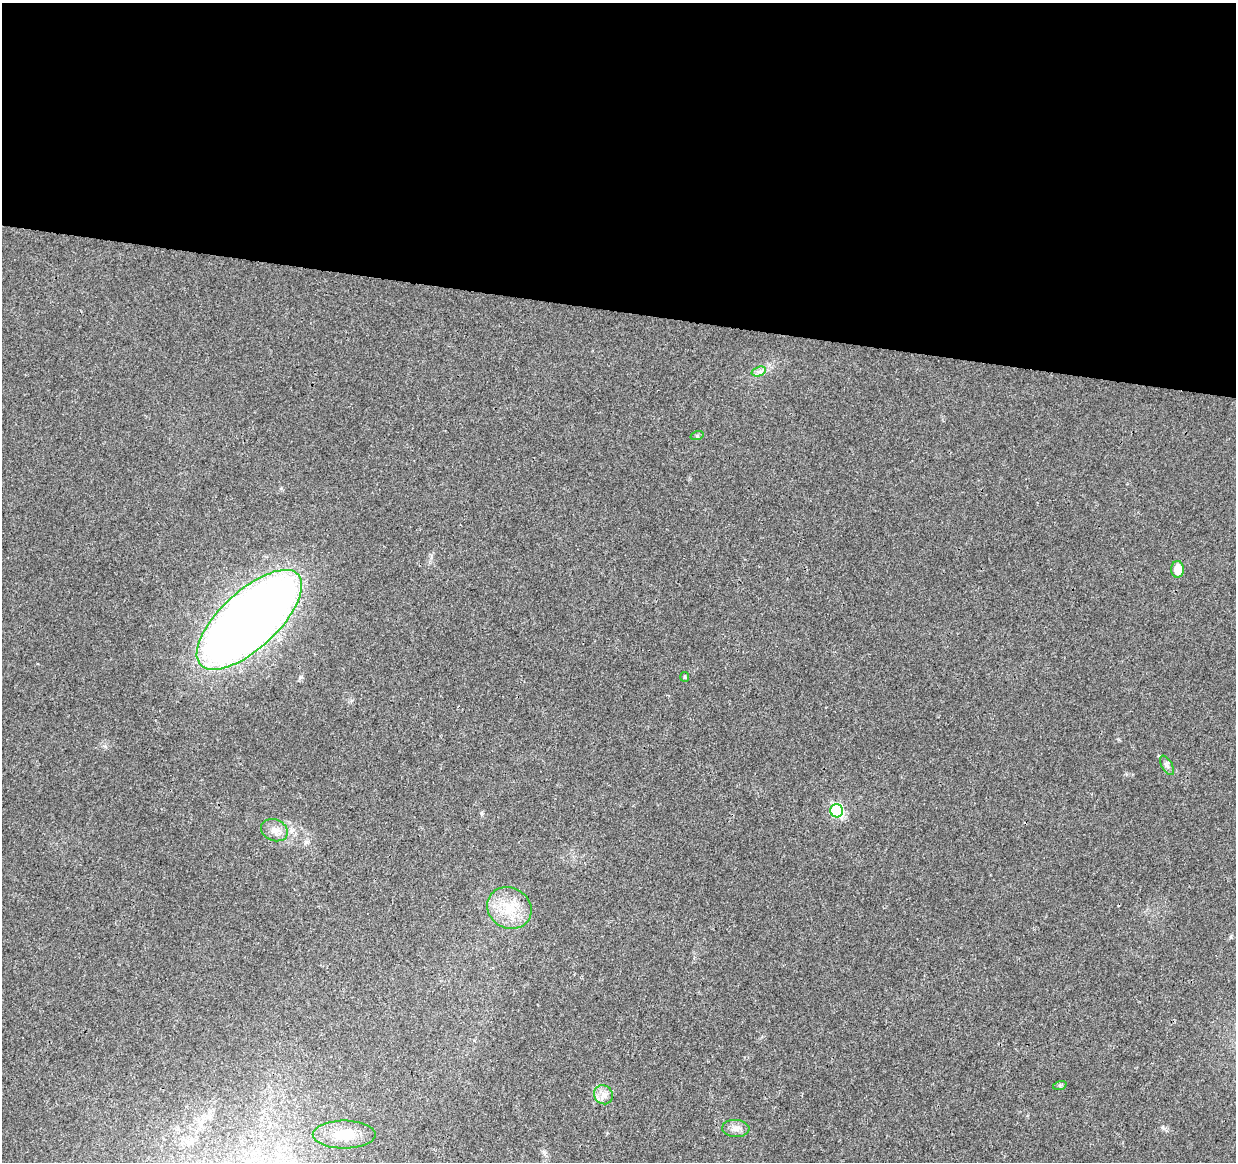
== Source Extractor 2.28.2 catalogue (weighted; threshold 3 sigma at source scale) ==
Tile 3 of 4 x 4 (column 3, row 1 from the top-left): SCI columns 2469-3702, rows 3702-4861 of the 4945 x 5146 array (HDU 1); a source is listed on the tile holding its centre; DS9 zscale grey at full resolution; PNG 1238 x 1164 px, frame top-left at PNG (2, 3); each listed source drawn as its Kron ellipse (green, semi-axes under 4 px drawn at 4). Shown black and unused: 27% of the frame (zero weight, under 3 of 4 exposures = <1% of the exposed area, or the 3 px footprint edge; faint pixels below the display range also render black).
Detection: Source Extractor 2.28.2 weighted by HDU 2 'WHT'; one run over the whole footprint, this tile lists its part. Background 0.0107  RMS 0.0025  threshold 0.0112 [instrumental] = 3 sigma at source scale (4.5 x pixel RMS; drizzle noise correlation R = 1.50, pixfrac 1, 0.0396/0.0396 arcsec/px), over >= 5 px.
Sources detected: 13; all 13 listed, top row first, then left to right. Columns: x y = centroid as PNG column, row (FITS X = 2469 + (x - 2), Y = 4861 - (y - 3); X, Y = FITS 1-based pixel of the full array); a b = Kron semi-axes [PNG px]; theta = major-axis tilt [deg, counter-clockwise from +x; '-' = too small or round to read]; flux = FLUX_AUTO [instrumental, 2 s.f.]
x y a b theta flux
759 371 7 4 19 0.76
697 436 7 4 18 0.39
1178 569 8 6 -88 4
249 620 66 28 43 330
685 677 5 4 - 0.28
1167 765 10 5 -62 0.77
837 811 6 6 - 28
274 830 14 10 -23 2.3
509 908 23 20 -28 7.7
1060 1085 7 4 18 0.39
603 1095 10 9 - 1.6
736 1128 14 8 -3 1.7
344 1135 31 14 0 6.9
Unlisted compact peaks at least as high as the median listed source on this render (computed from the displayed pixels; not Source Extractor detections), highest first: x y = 481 813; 1162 1127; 1159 756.